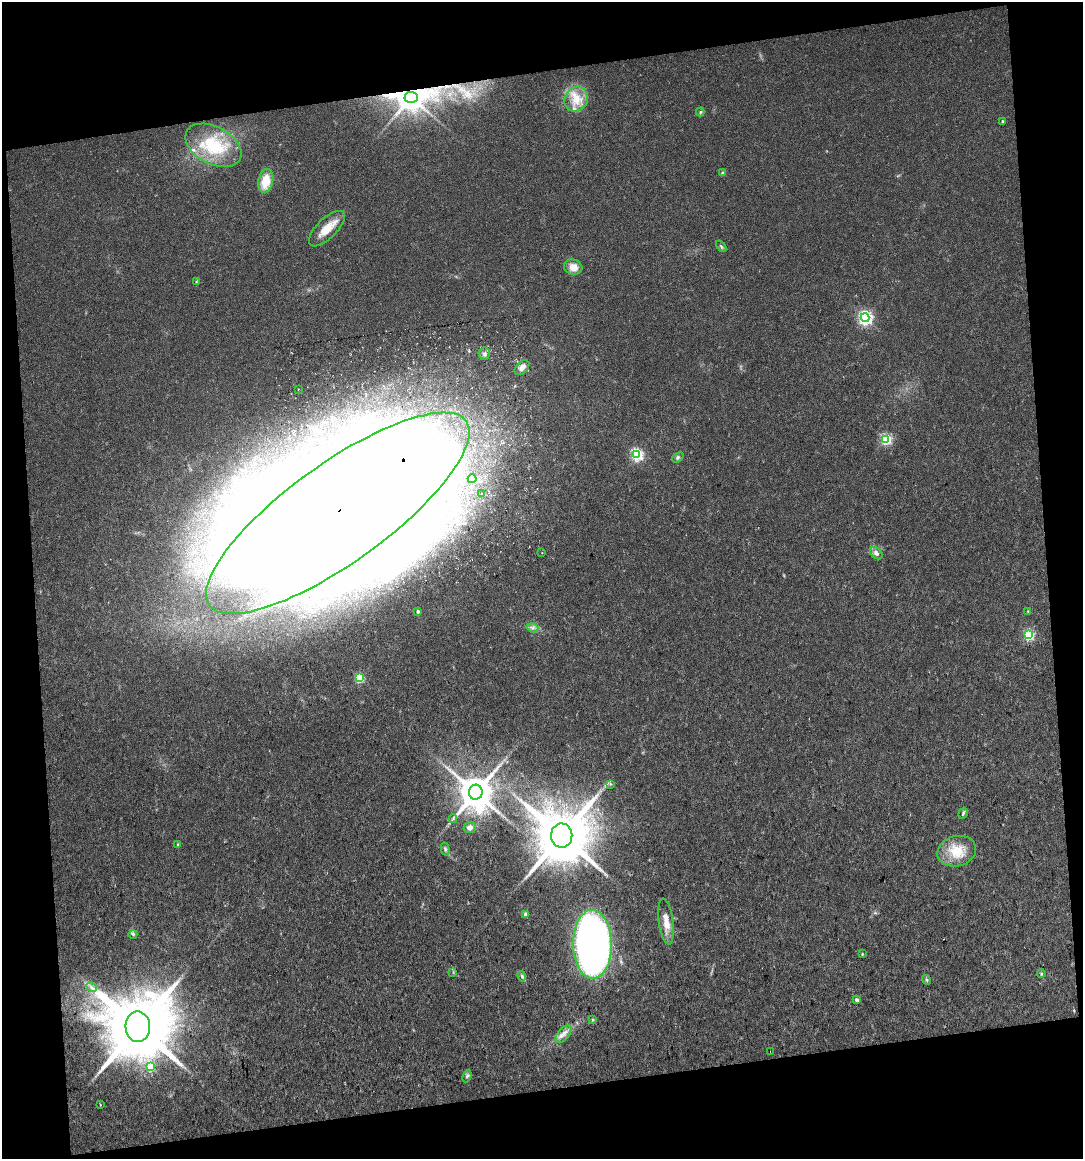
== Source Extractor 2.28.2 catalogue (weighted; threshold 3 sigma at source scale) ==
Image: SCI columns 28-2188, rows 2-2314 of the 2202 x 2314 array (HDU 1 of 3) = the unmasked area's bounding box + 8 px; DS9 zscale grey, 2 x 2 block average (1 PNG px = mean of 2 x 2 image px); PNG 1085 x 1161 px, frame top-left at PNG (2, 2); each listed source drawn as its Kron ellipse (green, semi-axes under 4 px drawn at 4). Shown black and unused: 18% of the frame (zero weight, under 3 of 5 exposures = <1% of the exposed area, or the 3 px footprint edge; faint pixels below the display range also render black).
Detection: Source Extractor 2.28.2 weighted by HDU 2 'WHT'. Background 0.0126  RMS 0.0034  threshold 0.0154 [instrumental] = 3 sigma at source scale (4.5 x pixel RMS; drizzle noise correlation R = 1.50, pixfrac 1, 0.0396/0.0396 arcsec/px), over >= 5 px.
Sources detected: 66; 6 inside a brighter object's white glare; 1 cosmic-ray / hot-pixel residue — neither listed nor drawn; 4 inside a brighter listed object's ellipse — not listed separately; the other 55 listed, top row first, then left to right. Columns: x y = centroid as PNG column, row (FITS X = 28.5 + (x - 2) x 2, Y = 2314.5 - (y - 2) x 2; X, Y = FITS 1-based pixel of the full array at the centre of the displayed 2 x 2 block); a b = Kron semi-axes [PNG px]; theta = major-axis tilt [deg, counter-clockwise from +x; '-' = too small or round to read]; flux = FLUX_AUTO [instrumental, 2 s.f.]
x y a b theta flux
411 97 6 5 - 1400
576 99 13 11 55 14
700 112 4 3 - 1
1003 121 2 2 - 1.8
213 145 30 18 -28 43
722 173 4 4 - 1.1
266 181 12 7 78 18
327 229 23 10 44 15
721 246 6 2 -51 1.2
573 267 9 7 -17 9.1
196 281 3 3 - 0.62
865 318 4 4 - 230
484 354 6 5 - 2.5
522 368 9 5 46 4.7
298 389 2 2 - 0.39
886 439 4 4 - 93
637 454 4 4 - 140
678 457 6 4 37 1.9
472 479 4 3 - 1.1
482 494 2 2 - 0.42
338 513 158 49 36 4400
542 553 2 2 - 0.3
876 553 7 5 -43 3.3
418 611 3 3 - 2.4
1028 611 3 3 - 0.69
532 628 6 4 -18 2.4
1028 635 4 3 - 96
359 678 3 3 - 53
611 784 3 2 - 0.67
476 792 7 7 - 2600
963 813 6 3 72 1.4
453 819 4 2 - 1.2
470 827 6 5 - 4
562 835 12 10 -88 7200
178 845 3 3 - 1.6
445 849 6 4 -75 1.6
957 851 19 15 15 22
525 915 3 3 - 6.4
666 921 23 7 -82 11
133 934 4 3 - 1.1
592 944 34 19 -89 610
862 954 3 3 - 0.85
453 972 3 2 - 0.71
1041 974 4 3 - 1.2
522 976 5 3 - 1.3
927 980 5 3 - 1.2
92 987 6 3 -38 1.9
856 1000 3 3 - 2.8
593 1020 3 3 - 0.7
138 1027 15 12 -88 12000
564 1034 10 5 52 5.1
770 1051 2 2 - 0.41
150 1067 3 3 - 39
467 1076 6 3 68 1.7
100 1105 3 2 - 0.64
Overlapping masked pixels (flux is a lower limit): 3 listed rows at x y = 411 97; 338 513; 770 1051
Diffuse or blended objects may show on this block-average render without a row.